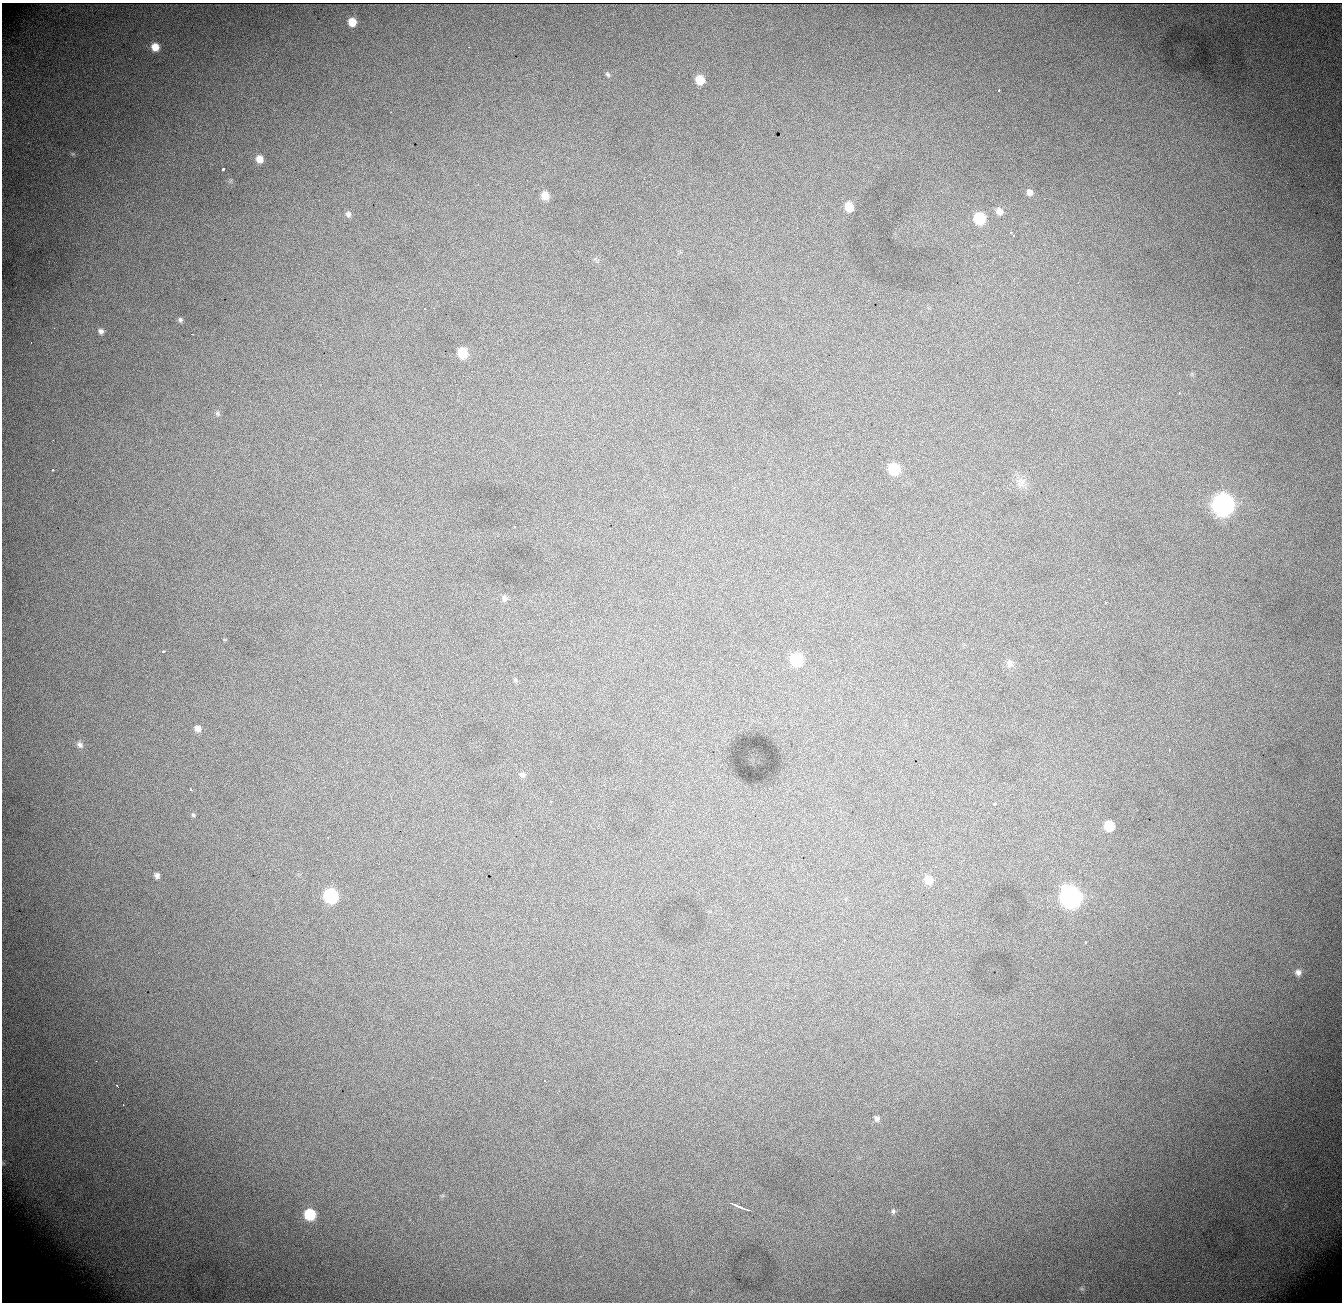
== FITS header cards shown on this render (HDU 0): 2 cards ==
NAXIS1  = 1340
NAXIS2  = 1300

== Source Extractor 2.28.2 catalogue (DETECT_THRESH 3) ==
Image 1340 x 1300 px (HDU 0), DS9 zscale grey, 1 PNG px = 1 image px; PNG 1344 x 1304 px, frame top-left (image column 1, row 1300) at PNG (2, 3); no overlay
Background 1320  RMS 16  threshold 49.1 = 3 sigma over >= 5 px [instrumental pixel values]
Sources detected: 62; all 62 listed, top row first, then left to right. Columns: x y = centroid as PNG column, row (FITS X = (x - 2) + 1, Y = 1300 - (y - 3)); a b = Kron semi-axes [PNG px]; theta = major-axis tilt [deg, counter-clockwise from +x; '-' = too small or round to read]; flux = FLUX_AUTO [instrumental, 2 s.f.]
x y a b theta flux
352 22 6 6 - 17000
155 47 7 7 - 15000
608 74 8 6 -56 2300
700 80 8 7 - 21000
999 90 3 2 - 2100
391 112 3 2 - 800
73 154 6 4 -18 1700
259 159 8 8 - 11000
878 167 3 2 - 670
223 169 3 3 - 8200
478 185 2 2 - 660
1029 192 8 7 - 5600
545 196 7 7 - 14000
849 207 8 7 - 22000
999 211 9 8 - 7400
348 214 8 7 - 3800
979 218 8 7 - 60000
1011 233 6 3 -59 6700
180 320 7 5 -85 2400
54 328 2 2 - 3500
101 331 8 7 - 4100
192 334 2 2 - 710
462 353 8 7 - 33000
218 414 7 5 -55 2200
894 469 8 7 - 51000
53 470 3 2 - 6200
1021 481 12 8 -28 7500
983 493 2 2 - 850
1223 504 9 9 - 950000
514 527 3 3 - 1200
1089 579 2 2 - 780
505 598 8 7 - 3800
1106 602 4 3 - 2900
164 651 4 2 - 4300
796 659 8 7 - 76000
1009 663 11 9 -61 5600
515 680 6 4 -46 1700
198 729 7 6 - 6200
80 745 9 7 -44 4700
1169 749 2 2 - 850
522 775 7 6 - 3300
190 789 4 3 - 6600
551 801 3 3 - 1400
995 804 3 3 - 6300
193 815 5 5 - 1700
1109 826 7 7 - 34000
157 876 6 5 - 4000
928 880 8 7 - 18000
331 896 8 8 - 160000
1071 897 10 9 - 700000
1085 942 3 3 - 6900
1298 972 7 7 - 4800
96 1061 2 2 - 620
544 1081 3 2 - 1400
117 1086 3 2 - 1700
123 1105 2 2 - 570
877 1118 7 6 - 3500
735 1205 18 3 -22 7700
744 1209 11 2 -16 6600
893 1211 7 6 - 2500
310 1214 8 7 - 61000
1082 1289 7 4 -19 1700